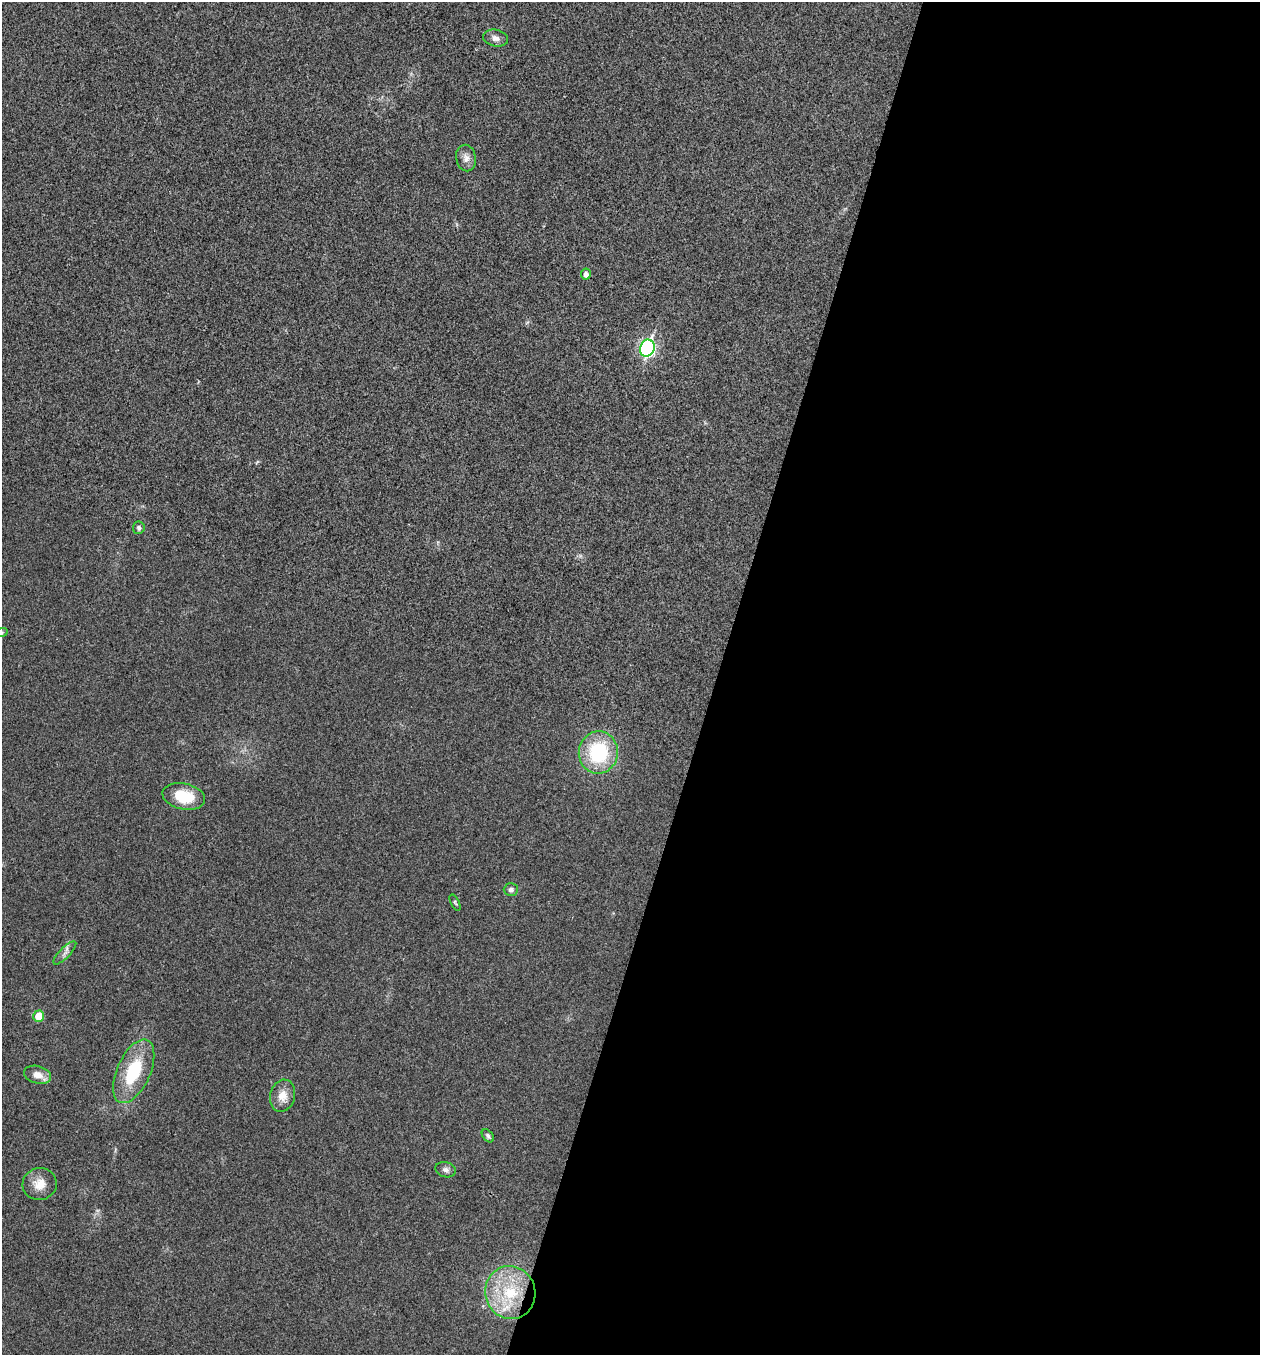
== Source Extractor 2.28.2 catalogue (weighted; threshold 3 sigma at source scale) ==
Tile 12 of 4 x 4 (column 4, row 3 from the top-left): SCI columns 3908-5165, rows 1358-2710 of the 5431 x 5418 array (HDU 1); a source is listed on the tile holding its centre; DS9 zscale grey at full resolution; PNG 1262 x 1357 px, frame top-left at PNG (2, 2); each listed source drawn as its Kron ellipse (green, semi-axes under 4 px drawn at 4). Shown black and unused: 43% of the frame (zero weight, under 3 of 4 exposures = <1% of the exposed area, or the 3 px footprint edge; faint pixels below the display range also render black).
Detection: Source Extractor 2.28.2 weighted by HDU 2 'WHT'; one run over the whole footprint, this tile lists its part. Background 0.0238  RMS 0.0052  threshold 0.0236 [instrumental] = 3 sigma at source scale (4.5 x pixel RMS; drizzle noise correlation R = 1.50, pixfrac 1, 0.05/0.05 arcsec/px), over >= 5 px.
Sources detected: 20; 1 inside a brighter listed object's ellipse — not listed separately; the other 19 listed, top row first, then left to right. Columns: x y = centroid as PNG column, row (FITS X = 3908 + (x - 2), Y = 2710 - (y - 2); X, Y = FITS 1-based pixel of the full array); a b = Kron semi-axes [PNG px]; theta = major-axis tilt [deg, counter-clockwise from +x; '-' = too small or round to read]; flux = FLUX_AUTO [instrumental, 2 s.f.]
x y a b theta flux
495 38 13 8 -12 2.9
466 158 13 10 -79 3.4
586 274 5 5 - 2.4
647 348 9 7 72 110
139 528 6 6 - 1.4
2 632 6 4 20 0.76
598 752 21 19 80 39
184 796 21 13 -12 18
511 890 7 6 - 1.8
455 902 9 3 -63 0.76
65 953 15 5 45 2.3
39 1016 6 5 - 11
134 1071 34 16 66 28
38 1075 14 8 -15 4.9
283 1096 16 12 75 6.3
488 1136 7 5 -52 1.3
446 1170 10 7 -15 2
40 1184 17 16 - 7.4
510 1293 26 25 - 30
Isophote crosses this tile's border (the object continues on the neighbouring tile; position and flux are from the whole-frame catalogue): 1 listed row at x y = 2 632